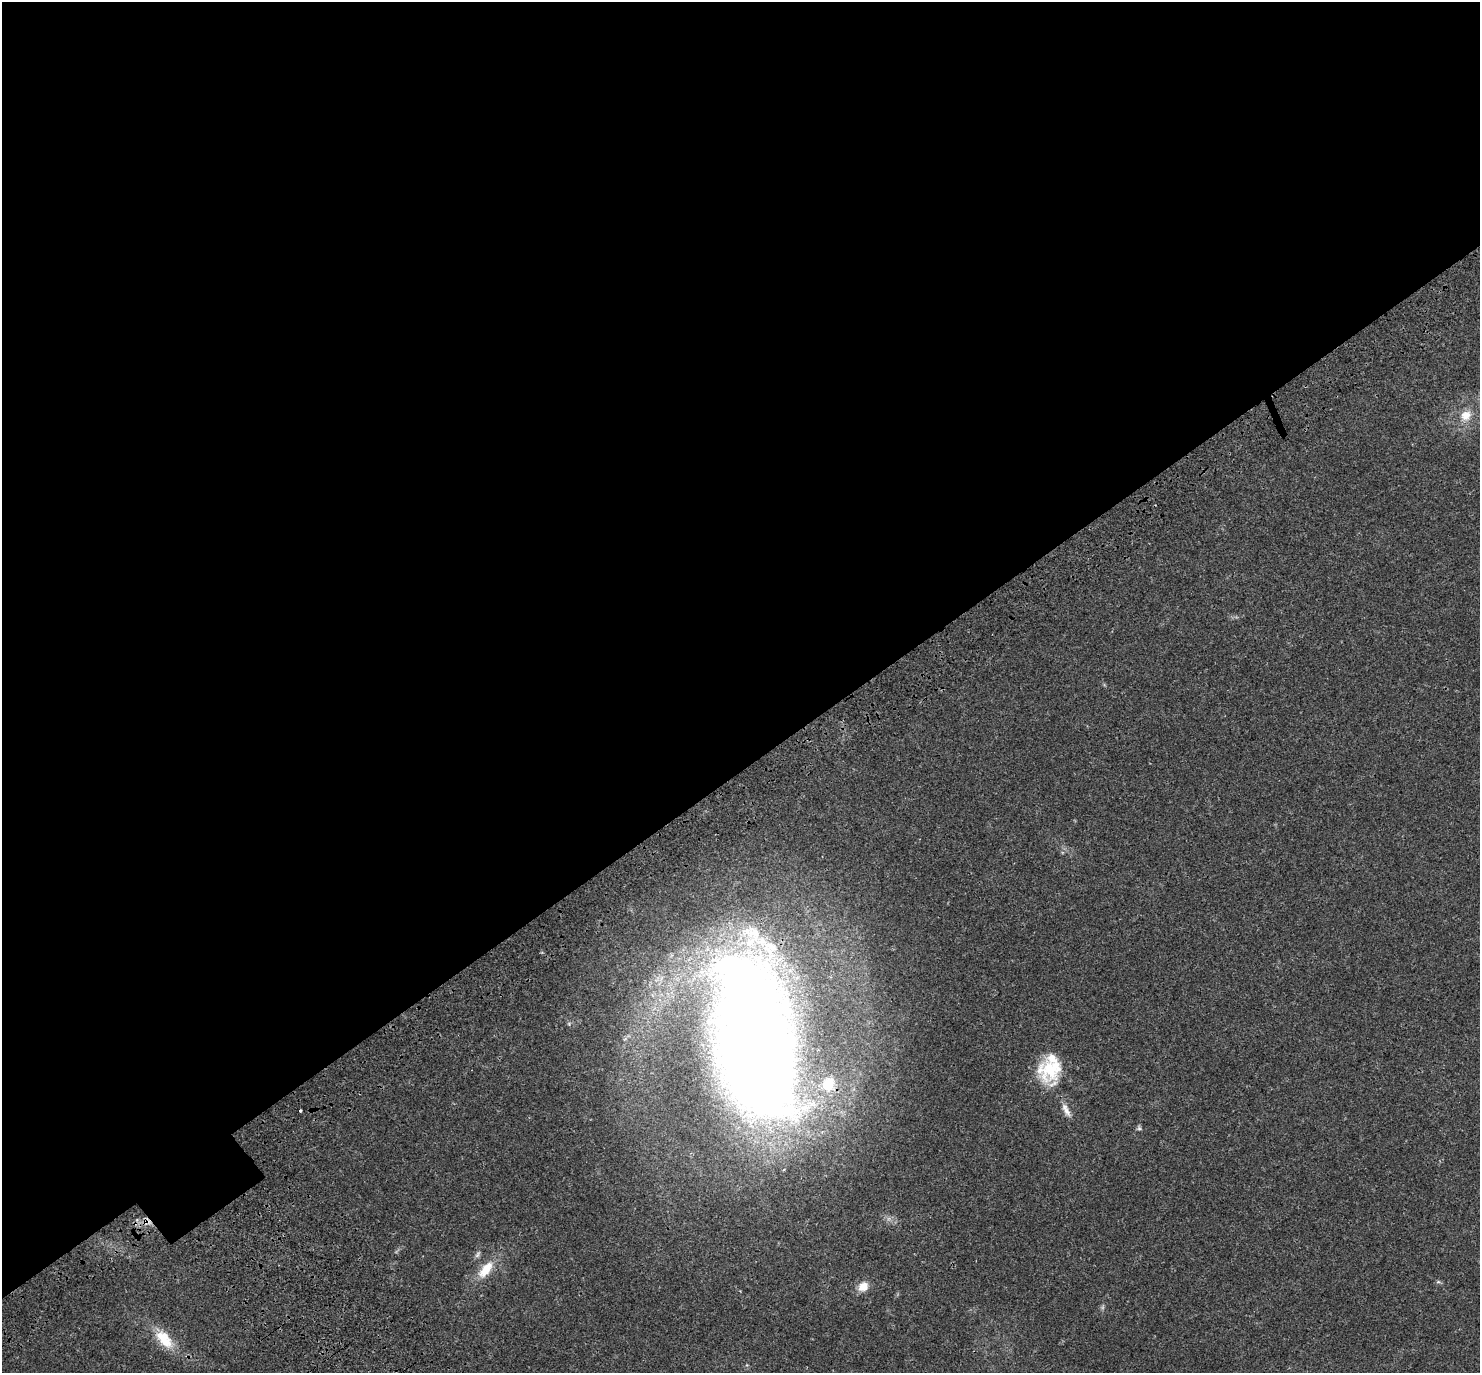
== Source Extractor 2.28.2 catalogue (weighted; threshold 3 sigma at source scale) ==
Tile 2 of 4 x 4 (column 2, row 1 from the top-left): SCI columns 1605-3082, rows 4401-5771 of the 6170 x 6120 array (HDU 1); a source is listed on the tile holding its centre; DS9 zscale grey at full resolution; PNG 1482 x 1375 px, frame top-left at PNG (2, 2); no overlay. Shown black and unused: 57% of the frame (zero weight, under 3 of 4 exposures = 9% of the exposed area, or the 3 px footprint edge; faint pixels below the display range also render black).
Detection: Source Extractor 2.28.2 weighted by HDU 2 'WHT'; one run over the whole footprint, this tile lists its part. Background 0.0357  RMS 0.0036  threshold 0.0163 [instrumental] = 3 sigma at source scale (4.5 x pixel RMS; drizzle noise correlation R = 1.50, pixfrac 1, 0.0396/0.0396 arcsec/px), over >= 5 px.
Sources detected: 15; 1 inside a brighter listed object's ellipse — not listed separately; the other 14 listed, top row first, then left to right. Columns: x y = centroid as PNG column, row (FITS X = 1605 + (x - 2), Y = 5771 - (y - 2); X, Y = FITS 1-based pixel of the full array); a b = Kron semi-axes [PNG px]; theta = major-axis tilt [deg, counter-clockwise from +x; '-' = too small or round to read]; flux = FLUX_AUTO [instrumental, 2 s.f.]
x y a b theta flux
1466 415 16 13 44 5.2
569 1024 6 4 -73 0.46
755 1038 133 55 -81 810
1051 1069 34 29 56 18
828 1084 20 17 77 10
300 1111 3 3 - 0.46
1067 1111 17 7 -62 2.4
1139 1128 7 5 -68 0.69
147 1222 11 11 - 3.1
478 1254 10 5 61 1
485 1270 27 12 51 7.9
1438 1282 6 4 18 0.52
863 1286 12 10 38 4.1
164 1339 31 16 -47 10
Overlapping masked pixels (flux is a lower limit): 2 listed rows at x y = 755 1038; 147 1222